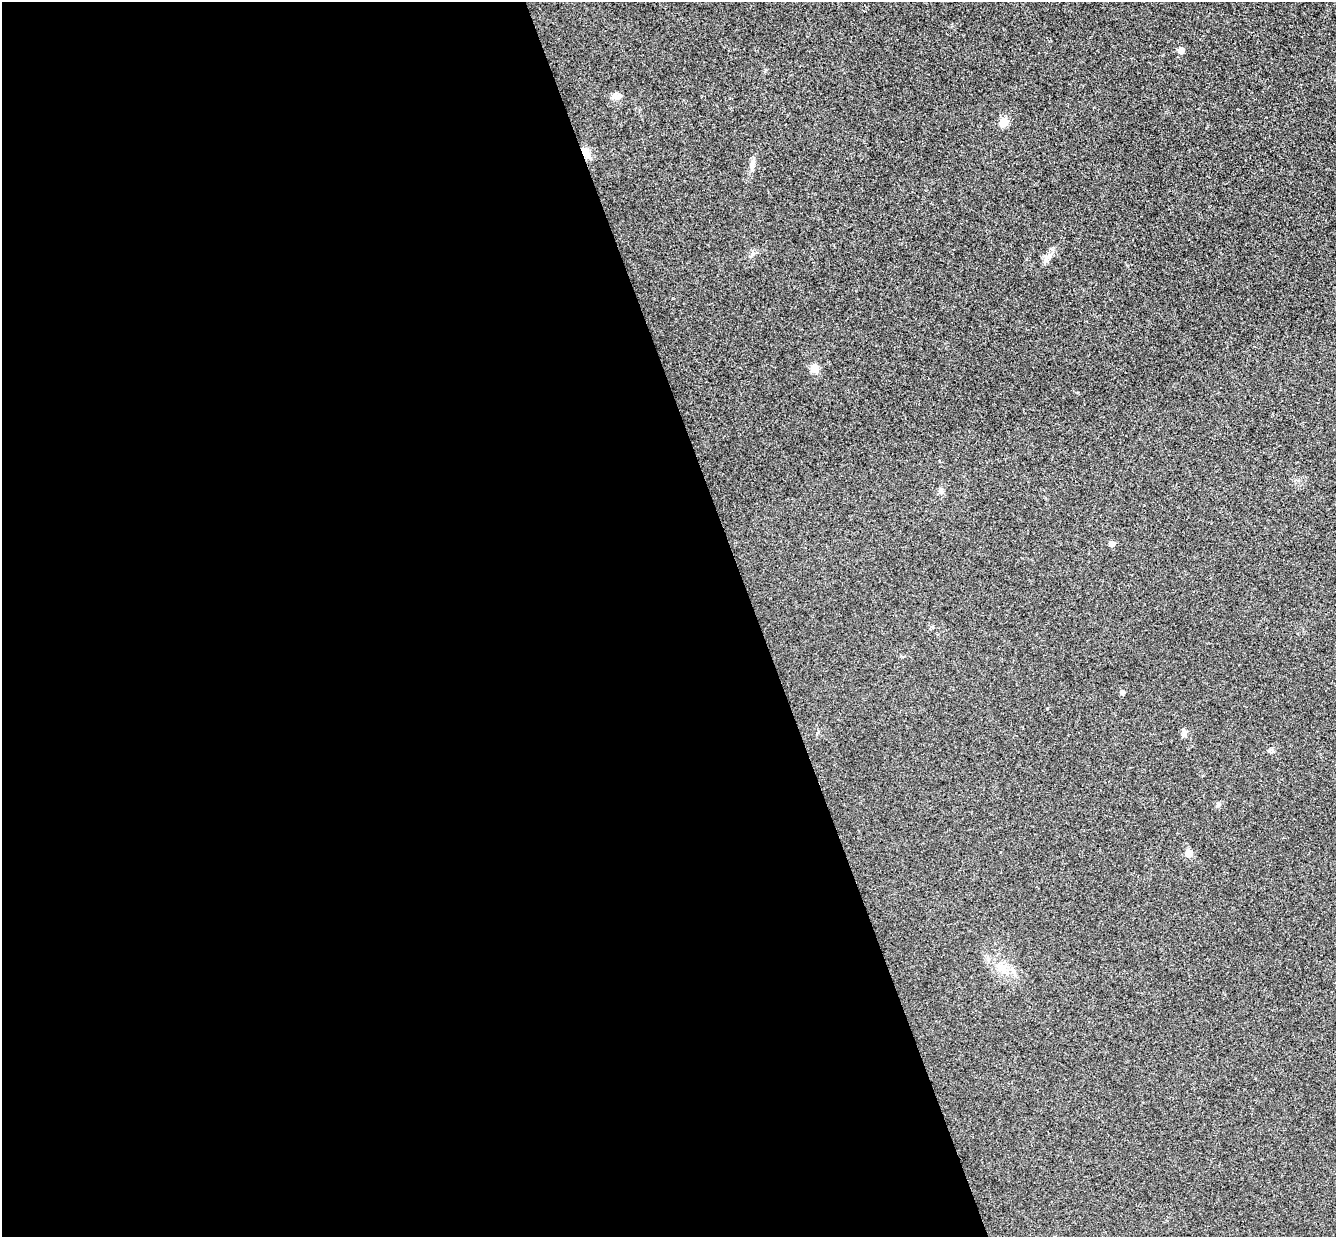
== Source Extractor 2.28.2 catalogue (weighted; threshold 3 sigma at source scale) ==
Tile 9 of 4 x 4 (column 1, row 3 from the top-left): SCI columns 56-1389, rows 1406-2640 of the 5452 x 5404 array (HDU 1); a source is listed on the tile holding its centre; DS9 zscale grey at full resolution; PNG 1338 x 1239 px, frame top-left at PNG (2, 2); no overlay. Shown black and unused: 57% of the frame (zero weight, under 3 of 4 exposures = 6% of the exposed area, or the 3 px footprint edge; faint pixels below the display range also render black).
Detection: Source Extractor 2.28.2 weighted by HDU 2 'WHT'; one run over the whole footprint, this tile lists its part. Background 0.0357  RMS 0.0062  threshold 0.0277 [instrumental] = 3 sigma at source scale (4.5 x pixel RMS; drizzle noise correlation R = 1.50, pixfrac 1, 0.05/0.05 arcsec/px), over >= 5 px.
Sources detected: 14; all 14 listed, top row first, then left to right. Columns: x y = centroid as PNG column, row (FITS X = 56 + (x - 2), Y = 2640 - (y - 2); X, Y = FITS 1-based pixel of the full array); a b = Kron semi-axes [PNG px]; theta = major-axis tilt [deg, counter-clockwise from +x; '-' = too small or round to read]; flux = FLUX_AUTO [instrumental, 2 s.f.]
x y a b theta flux
1181 50 5 5 - 4.3
617 96 14 6 6 3.1
1003 123 9 7 52 7.6
586 152 13 8 -65 5
753 163 13 6 83 2.6
1049 256 7 5 89 1.8
814 369 10 9 - 4
942 491 6 5 - 1.4
1112 544 5 5 - 3.6
1122 692 5 4 - 1.7
1184 733 10 6 64 2.1
1218 805 7 5 64 1.1
1188 853 6 5 - 8.2
1003 970 13 8 -48 5.1
Overlapping masked pixels (flux is a lower limit): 1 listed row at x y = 586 152
Unlisted compact peaks at least as high as the median listed source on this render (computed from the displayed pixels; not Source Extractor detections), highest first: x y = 752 254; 1269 751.